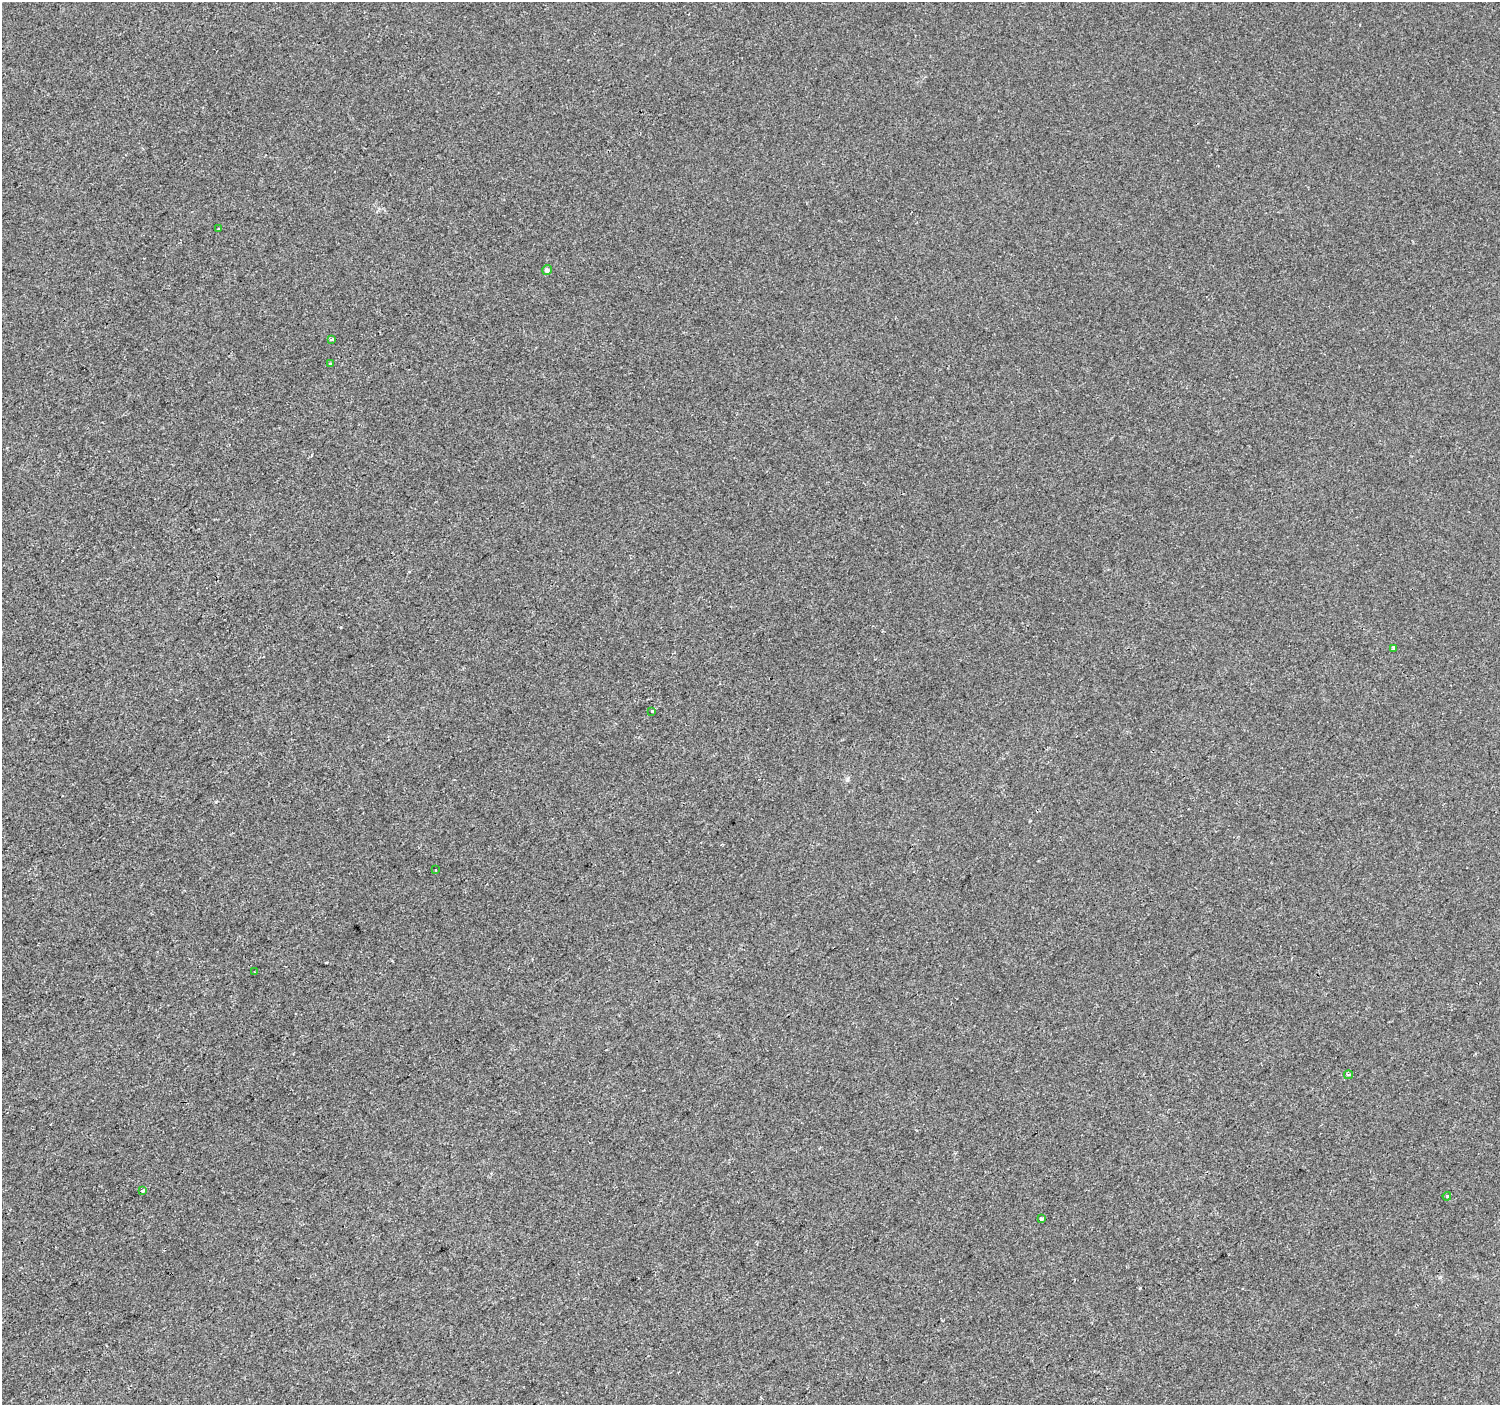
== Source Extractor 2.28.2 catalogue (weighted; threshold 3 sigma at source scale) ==
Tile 7 of 4 x 4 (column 3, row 2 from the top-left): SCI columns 3003-4500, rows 3009-4411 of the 6000 x 5953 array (HDU 1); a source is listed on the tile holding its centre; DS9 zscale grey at full resolution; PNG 1502 x 1407 px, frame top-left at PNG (2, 2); each listed source drawn as its Kron ellipse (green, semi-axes under 4 px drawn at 4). Shown black and unused: <1% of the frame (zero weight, under 2 of 3 exposures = <1% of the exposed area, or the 3 px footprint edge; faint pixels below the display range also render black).
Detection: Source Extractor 2.28.2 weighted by HDU 2 'WHT'; one run over the whole footprint, this tile lists its part. Background -4.67e-05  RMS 0.0042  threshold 0.0187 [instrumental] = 3 sigma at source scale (4.5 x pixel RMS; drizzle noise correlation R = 1.50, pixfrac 1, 0.0396/0.0396 arcsec/px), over >= 5 px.
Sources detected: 13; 1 cosmic-ray / hot-pixel residue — neither listed nor drawn; the other 12 listed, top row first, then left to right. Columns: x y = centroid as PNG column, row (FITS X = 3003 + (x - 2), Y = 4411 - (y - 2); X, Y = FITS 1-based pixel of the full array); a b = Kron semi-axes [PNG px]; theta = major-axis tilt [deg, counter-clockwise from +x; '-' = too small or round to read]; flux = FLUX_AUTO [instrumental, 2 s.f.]
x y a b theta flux
219 229 3 3 - 1.9
547 270 5 5 - 1.4
332 339 3 3 - 1.1
330 364 4 3 - 0.61
1394 648 3 3 - 2
652 711 3 3 - 0.64
435 869 3 3 - 0.72
255 972 3 2 - 0.34
1348 1075 4 3 - 0.87
143 1190 3 3 - 1.8
1447 1196 4 3 - 0.44
1041 1219 3 3 - 1.8